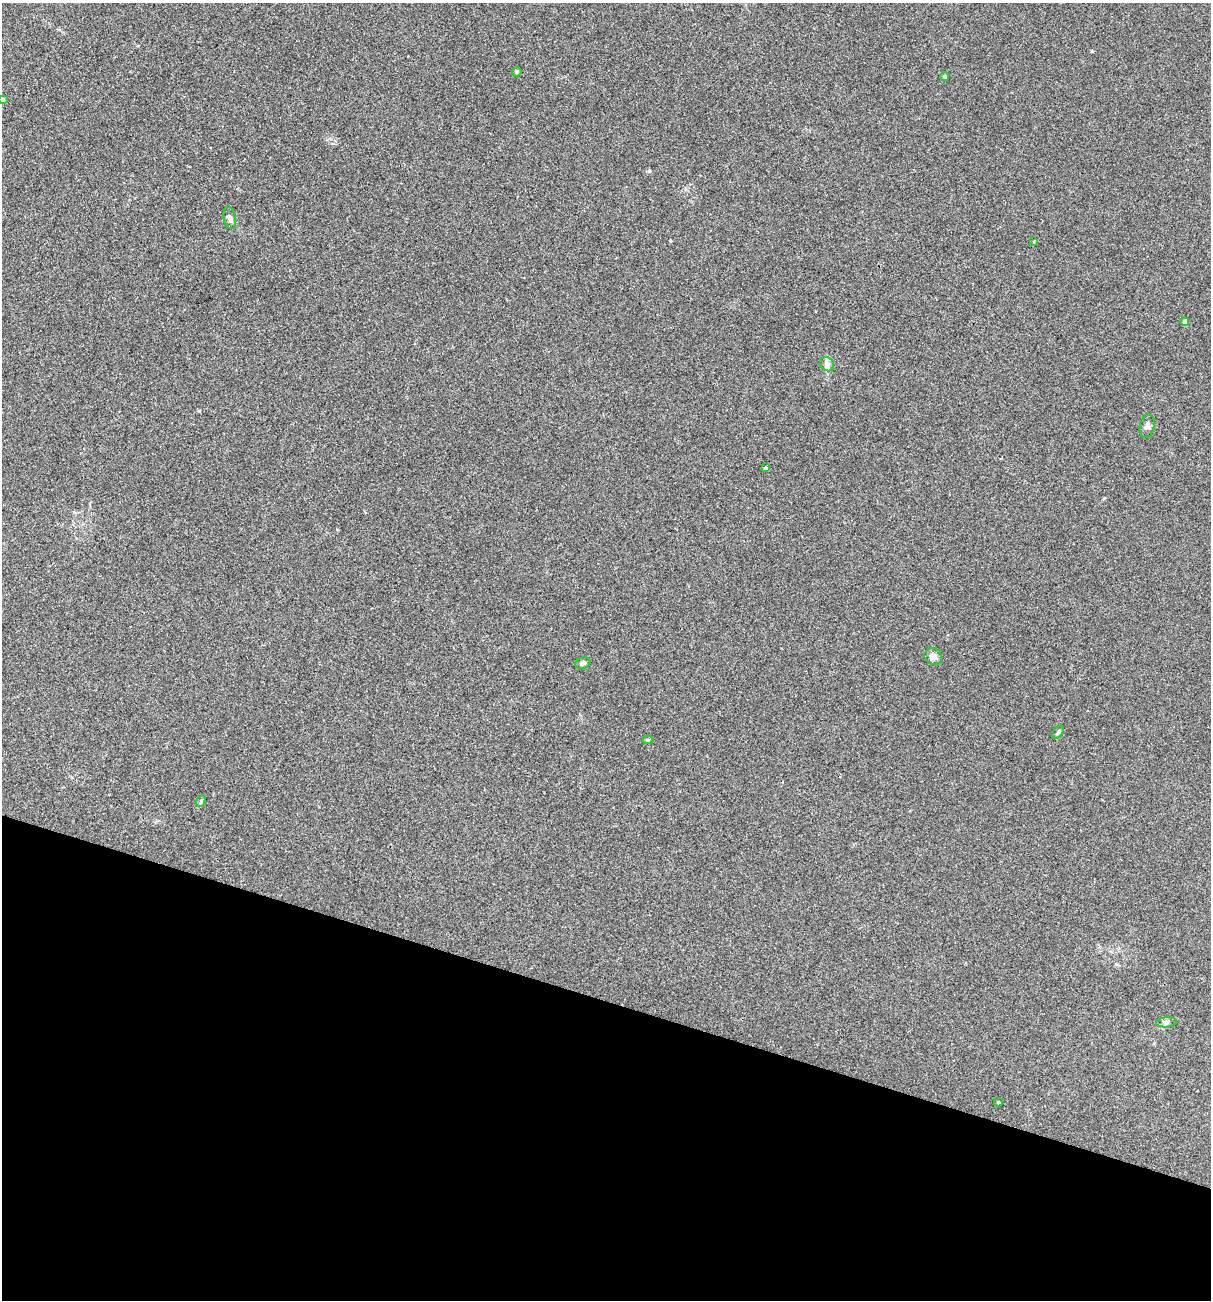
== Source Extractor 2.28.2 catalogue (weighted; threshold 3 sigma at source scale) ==
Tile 15 of 4 x 4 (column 3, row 4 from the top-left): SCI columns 2542-3750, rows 1-1298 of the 5209 x 5195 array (HDU 1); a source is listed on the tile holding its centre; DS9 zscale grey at full resolution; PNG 1213 x 1302 px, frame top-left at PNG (2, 3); each listed source drawn as its Kron ellipse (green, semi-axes under 4 px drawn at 4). Shown black and unused: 23% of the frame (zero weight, under 3 of 4 exposures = <1% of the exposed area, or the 3 px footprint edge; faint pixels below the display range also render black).
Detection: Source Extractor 2.28.2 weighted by HDU 2 'WHT'; one run over the whole footprint, this tile lists its part. Background 0.12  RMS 0.0065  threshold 0.0294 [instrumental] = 3 sigma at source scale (4.5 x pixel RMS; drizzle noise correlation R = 1.50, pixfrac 1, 0.05/0.05 arcsec/px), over >= 5 px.
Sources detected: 16; all 16 listed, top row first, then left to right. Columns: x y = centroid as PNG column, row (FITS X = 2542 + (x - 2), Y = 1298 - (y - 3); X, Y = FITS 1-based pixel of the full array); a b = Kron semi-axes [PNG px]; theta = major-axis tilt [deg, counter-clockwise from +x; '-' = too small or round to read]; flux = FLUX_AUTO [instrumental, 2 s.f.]
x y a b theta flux
517 72 5 4 - 0.79
945 77 4 4 - 1.2
2 100 4 4 - 2.2
230 218 11 6 -80 2.4
1034 242 4 2 - 0.54
1185 322 4 4 - 4.2
827 364 8 6 -46 2.2
1147 426 12 7 77 2.2
766 468 4 4 - 1.3
933 656 9 8 - 3.6
583 663 8 5 19 1.8
1058 732 7 4 54 1.1
648 740 5 4 - 0.82
201 801 6 4 51 1
1166 1022 10 5 5 1.7
998 1102 4 3 - 0.73
Isophote crosses this tile's border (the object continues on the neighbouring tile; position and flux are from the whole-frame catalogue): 1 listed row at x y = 2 100
Unlisted compact peaks at least as high as the median listed source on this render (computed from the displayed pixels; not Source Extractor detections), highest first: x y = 1092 51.